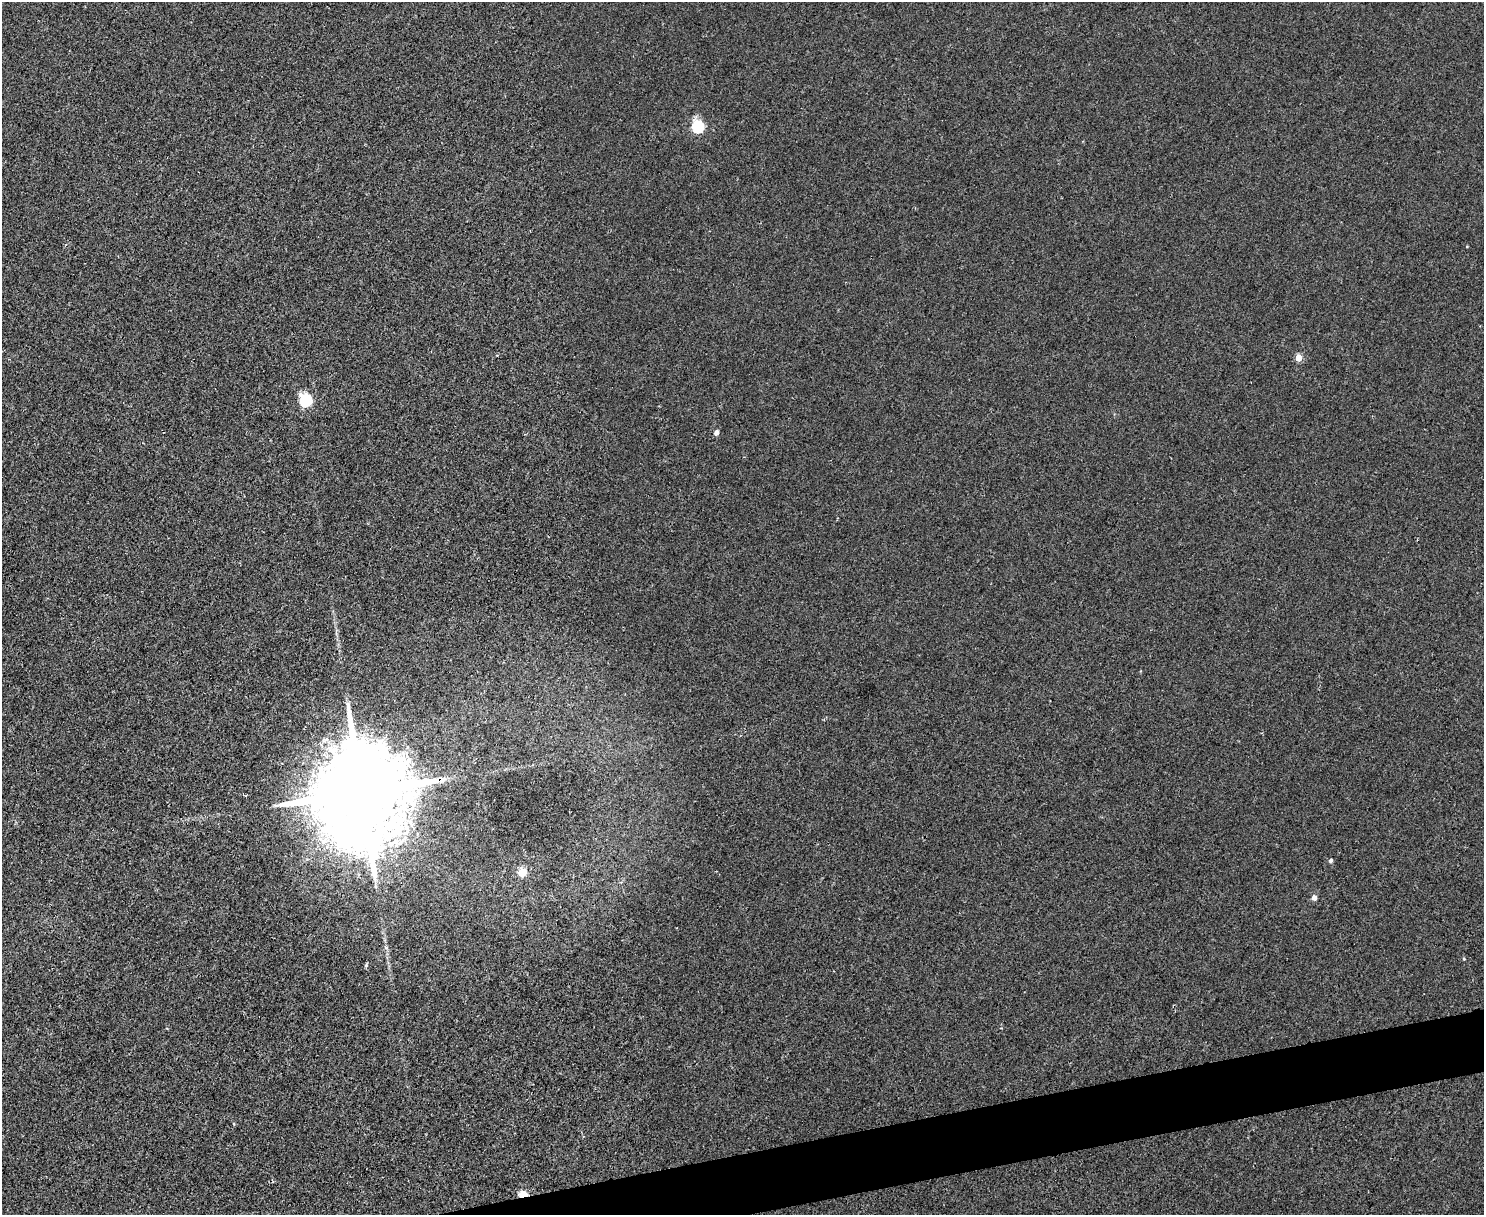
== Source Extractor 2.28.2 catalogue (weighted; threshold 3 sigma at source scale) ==
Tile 5 of 3 x 4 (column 2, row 2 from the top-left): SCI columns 1732-3213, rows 2427-3639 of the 4834 x 4854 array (HDU 1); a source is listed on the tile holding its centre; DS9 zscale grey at full resolution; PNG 1486 x 1217 px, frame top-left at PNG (2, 2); no overlay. Shown black and unused: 3% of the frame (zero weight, under 2 of 3 exposures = <1% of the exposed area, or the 3 px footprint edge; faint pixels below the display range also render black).
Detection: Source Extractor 2.28.2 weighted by HDU 2 'WHT'; one run over the whole footprint, this tile lists its part. Background 0.0018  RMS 0.005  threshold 0.0225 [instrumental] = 3 sigma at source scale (4.5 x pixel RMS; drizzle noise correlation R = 1.50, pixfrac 1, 0.05/0.05 arcsec/px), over >= 5 px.
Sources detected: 11; all 11 listed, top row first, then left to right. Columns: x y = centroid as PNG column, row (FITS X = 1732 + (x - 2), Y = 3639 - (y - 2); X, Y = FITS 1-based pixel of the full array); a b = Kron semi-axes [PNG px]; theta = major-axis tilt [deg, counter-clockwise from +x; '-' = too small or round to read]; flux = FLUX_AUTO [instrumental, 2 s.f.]
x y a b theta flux
698 127 6 6 - 51
1299 358 5 4 - 9.1
306 400 6 6 - 60
716 433 5 4 - 2.8
361 793 30 21 -86 18000
1331 861 5 4 - 1.1
522 873 5 5 - 16
1314 897 5 4 - 3
1464 958 4 4 - 0.53
366 965 5 4 - 0.83
523 1194 5 4 - 18
Overlapping masked pixels (flux is a lower limit): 2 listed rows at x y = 361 793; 523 1194